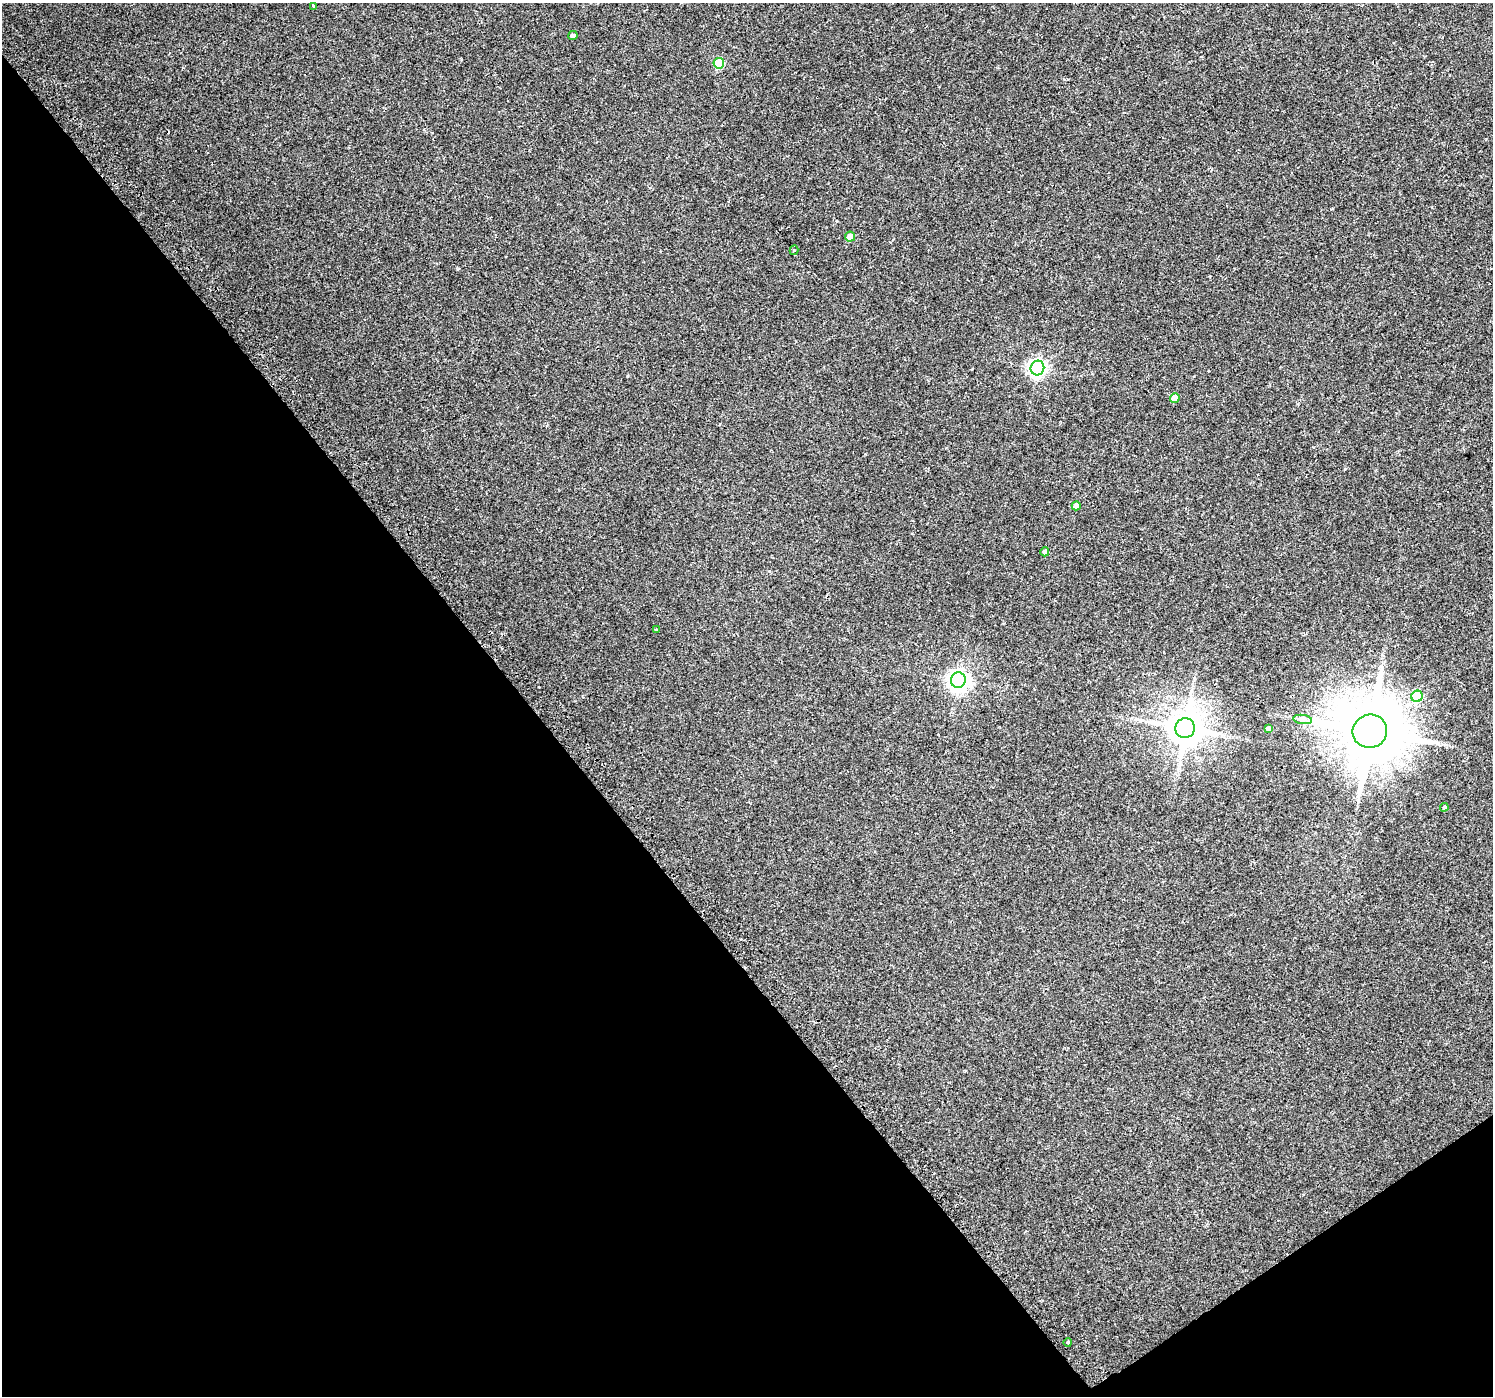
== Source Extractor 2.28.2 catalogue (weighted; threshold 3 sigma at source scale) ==
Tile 14 of 4 x 4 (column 2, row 4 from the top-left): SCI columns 1524-3014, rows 217-1610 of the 6020 x 5942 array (HDU 1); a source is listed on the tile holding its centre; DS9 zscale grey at full resolution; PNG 1495 x 1398 px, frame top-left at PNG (2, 3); each listed source drawn as its Kron ellipse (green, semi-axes under 4 px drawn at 4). Shown black and unused: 38% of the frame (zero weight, under 2 of 3 exposures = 2% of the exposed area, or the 3 px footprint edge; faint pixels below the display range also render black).
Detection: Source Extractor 2.28.2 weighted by HDU 2 'WHT'; one run over the whole footprint, this tile lists its part. Background 0.0256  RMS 0.0049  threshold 0.0219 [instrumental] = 3 sigma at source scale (4.5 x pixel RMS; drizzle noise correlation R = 1.50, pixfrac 1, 0.0396/0.0396 arcsec/px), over >= 5 px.
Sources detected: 19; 1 cosmic-ray / hot-pixel residue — neither listed nor drawn; the other 18 listed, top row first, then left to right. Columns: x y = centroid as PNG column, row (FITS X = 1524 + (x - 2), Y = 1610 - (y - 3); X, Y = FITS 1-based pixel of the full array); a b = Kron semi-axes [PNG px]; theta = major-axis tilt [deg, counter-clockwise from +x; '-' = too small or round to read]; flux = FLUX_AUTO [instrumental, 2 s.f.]
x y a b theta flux
314 6 4 3 - 1.4
573 35 4 4 - 1.5
719 63 5 5 - 22
850 237 5 5 - 4.5
794 250 5 4 - 0.85
1037 368 7 7 - 170
1175 398 5 4 - 5.8
1076 506 4 4 - 3.9
1045 552 4 4 - 1.5
656 630 3 3 - 0.42
958 680 8 7 - 280
1417 696 6 5 - 29
1303 719 9 4 -9 1.5
1185 728 10 9 - 1200
1268 729 4 4 - 1.5
1370 731 17 16 - 3700
1444 807 4 4 - 0.72
1068 1342 4 3 - 3.4
Overlapping masked pixels (flux is a lower limit): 1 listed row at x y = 1068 1342
Unlisted compact peaks at least as high as the median listed source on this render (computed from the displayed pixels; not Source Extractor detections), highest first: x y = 627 376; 461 59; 457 269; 1345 469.